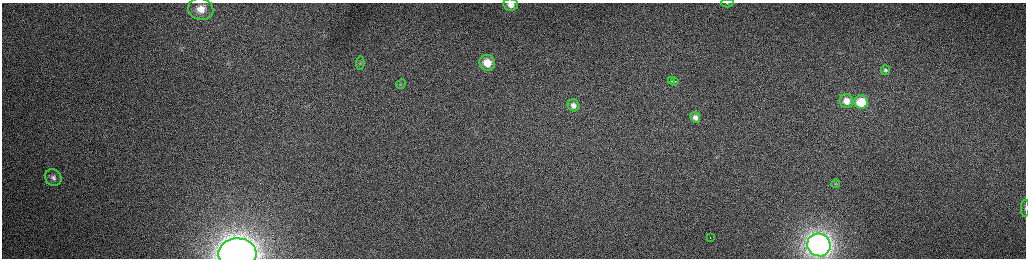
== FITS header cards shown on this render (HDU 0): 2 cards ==
NAXIS1  =                 2048 /fastest changing axis
NAXIS2  =                  512 /next to fastest changing axis

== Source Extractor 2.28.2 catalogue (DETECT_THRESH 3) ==
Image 2048 x 512 px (HDU 0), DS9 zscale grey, zoomed out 1/2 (1 PNG px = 2 x 2 image px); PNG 1028 x 260 px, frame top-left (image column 1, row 511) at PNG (2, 3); each listed source drawn as its Kron ellipse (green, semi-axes under 4 px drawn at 4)
Background 163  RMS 1.5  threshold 4.6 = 3 sigma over >= 5 px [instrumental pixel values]
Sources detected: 20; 1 cannot appear on this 1/2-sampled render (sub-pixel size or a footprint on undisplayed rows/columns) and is neither listed nor drawn; the other 19 listed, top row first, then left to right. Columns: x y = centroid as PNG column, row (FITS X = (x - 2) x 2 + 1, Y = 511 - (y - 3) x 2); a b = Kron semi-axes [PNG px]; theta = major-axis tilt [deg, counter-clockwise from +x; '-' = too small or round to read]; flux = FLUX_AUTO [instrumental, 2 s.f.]
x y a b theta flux
727 3 6 3 -3 360
511 5 7 6 - 2800
201 9 13 11 -14 5100
360 63 7 3 86 380
487 63 8 7 - 5700
885 70 4 4 - 540
672 81 2 1 - 390
675 81 2 1 - 620
401 84 5 4 - 510
846 101 7 6 - 3200
861 102 7 7 - 9700
573 105 6 5 - 1500
695 117 5 4 - 1500
53 178 9 7 -49 1400
836 184 4 4 - 290
1025 208 8 2 89 420
710 237 2 1 - 270
819 245 12 11 - 190000
237 253 19 15 2 150000
At the frame edge (FLAGS 8, measured only in part): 5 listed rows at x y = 727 3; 511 5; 1025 208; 819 245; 237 253
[1 sub-pixel or undisplayed-footprint detection neither listed nor drawn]